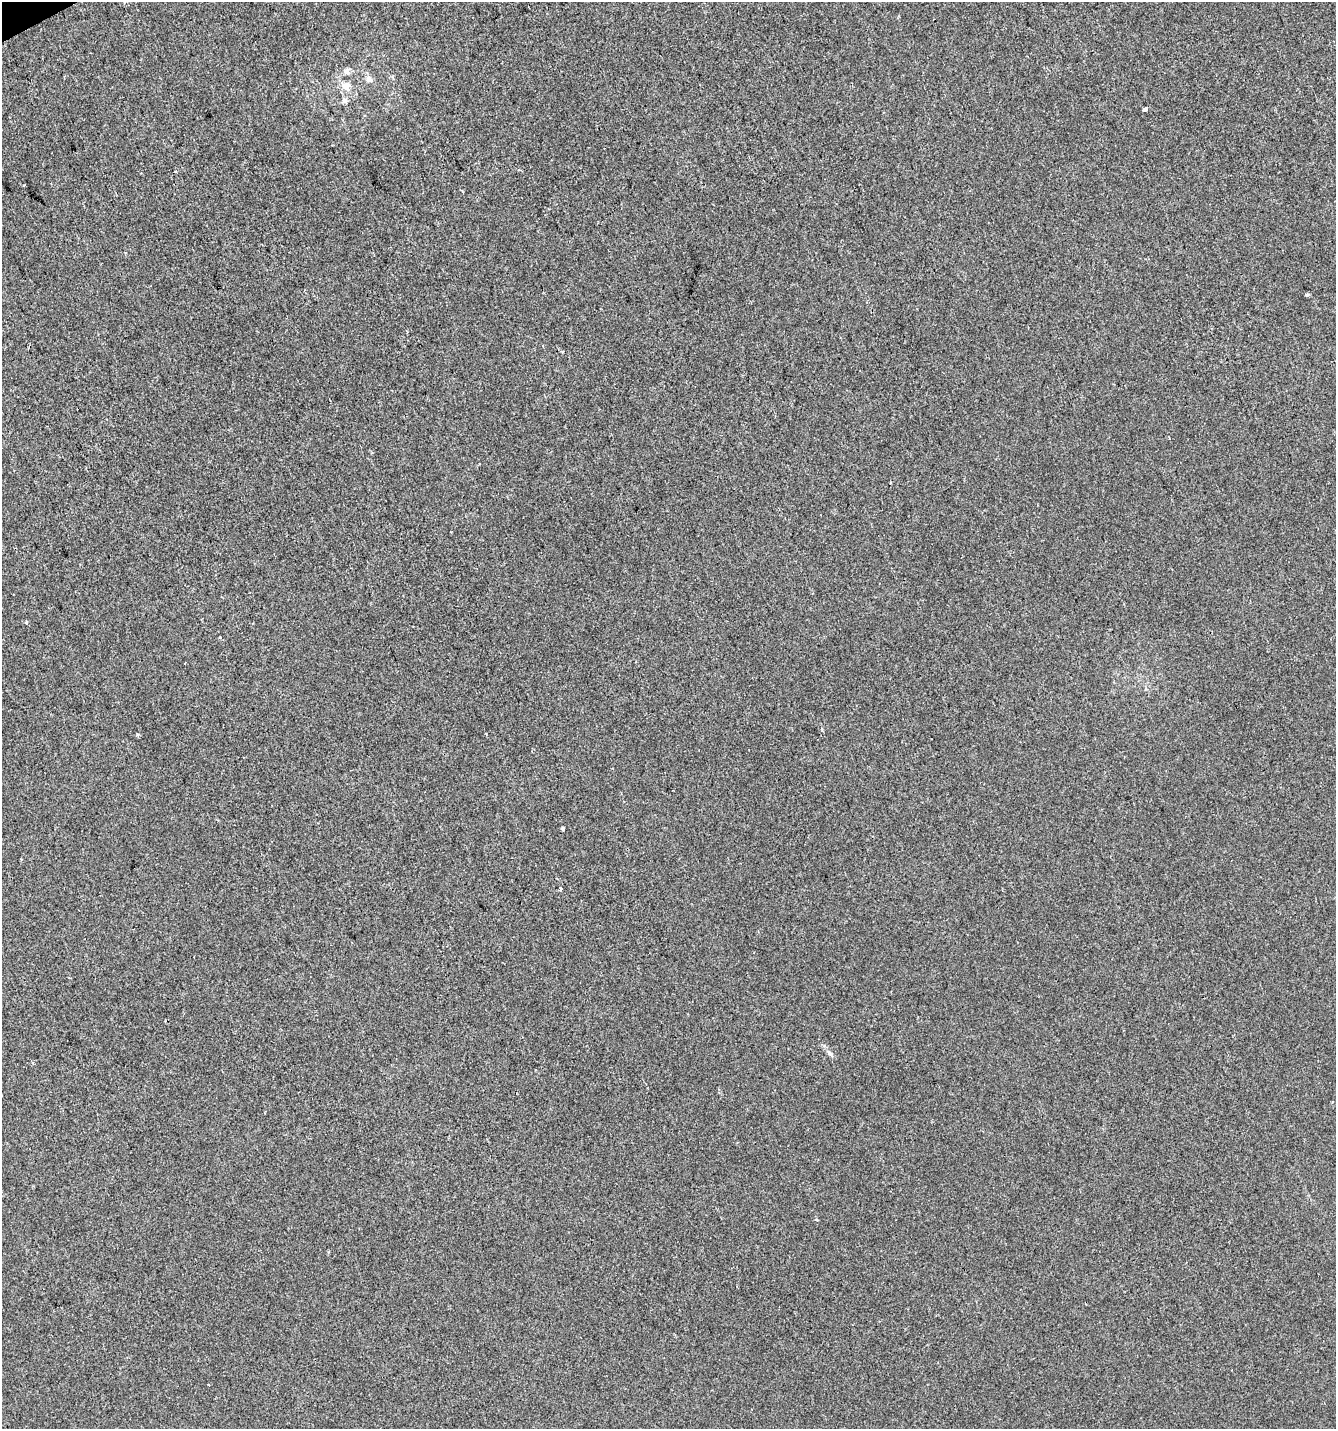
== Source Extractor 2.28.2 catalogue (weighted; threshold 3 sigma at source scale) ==
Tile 11 of 4 x 4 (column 3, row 3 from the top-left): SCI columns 2761-4094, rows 1429-2855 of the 5579 x 5708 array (HDU 1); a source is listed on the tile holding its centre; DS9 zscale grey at full resolution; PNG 1338 x 1431 px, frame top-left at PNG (2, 2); no overlay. Shown black and unused: <1% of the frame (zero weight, under 2 of 3 exposures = <1% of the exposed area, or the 3 px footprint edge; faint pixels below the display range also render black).
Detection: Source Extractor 2.28.2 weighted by HDU 2 'WHT'; one run over the whole footprint, this tile lists its part. Background 9.99e-06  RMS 0.0042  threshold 0.0187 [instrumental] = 3 sigma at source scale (4.5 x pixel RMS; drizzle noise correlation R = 1.50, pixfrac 1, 0.0396/0.0396 arcsec/px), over >= 5 px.
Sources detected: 14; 1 cosmic-ray / hot-pixel residue — not listed; the other 13 listed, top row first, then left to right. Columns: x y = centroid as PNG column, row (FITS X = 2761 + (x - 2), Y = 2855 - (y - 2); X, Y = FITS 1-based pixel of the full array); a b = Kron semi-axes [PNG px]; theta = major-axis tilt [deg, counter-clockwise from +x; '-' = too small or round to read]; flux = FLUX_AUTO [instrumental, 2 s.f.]
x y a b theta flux
346 71 9 7 75 1.4
369 79 10 8 -40 2
346 86 14 9 -32 3.9
344 100 9 5 -28 1.1
1145 109 5 4 - 3
1307 294 3 3 - 2.2
891 482 3 2 - 0.53
26 622 4 3 - 0.67
185 663 3 2 - 0.39
563 829 4 3 - 1.4
561 889 4 3 - 1.3
829 1053 11 5 -48 1.4
209 1385 2 2 - 0.48
Unlisted compact peaks at least as high as the median listed source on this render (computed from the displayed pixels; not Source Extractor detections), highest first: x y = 137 734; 220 637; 816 1219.